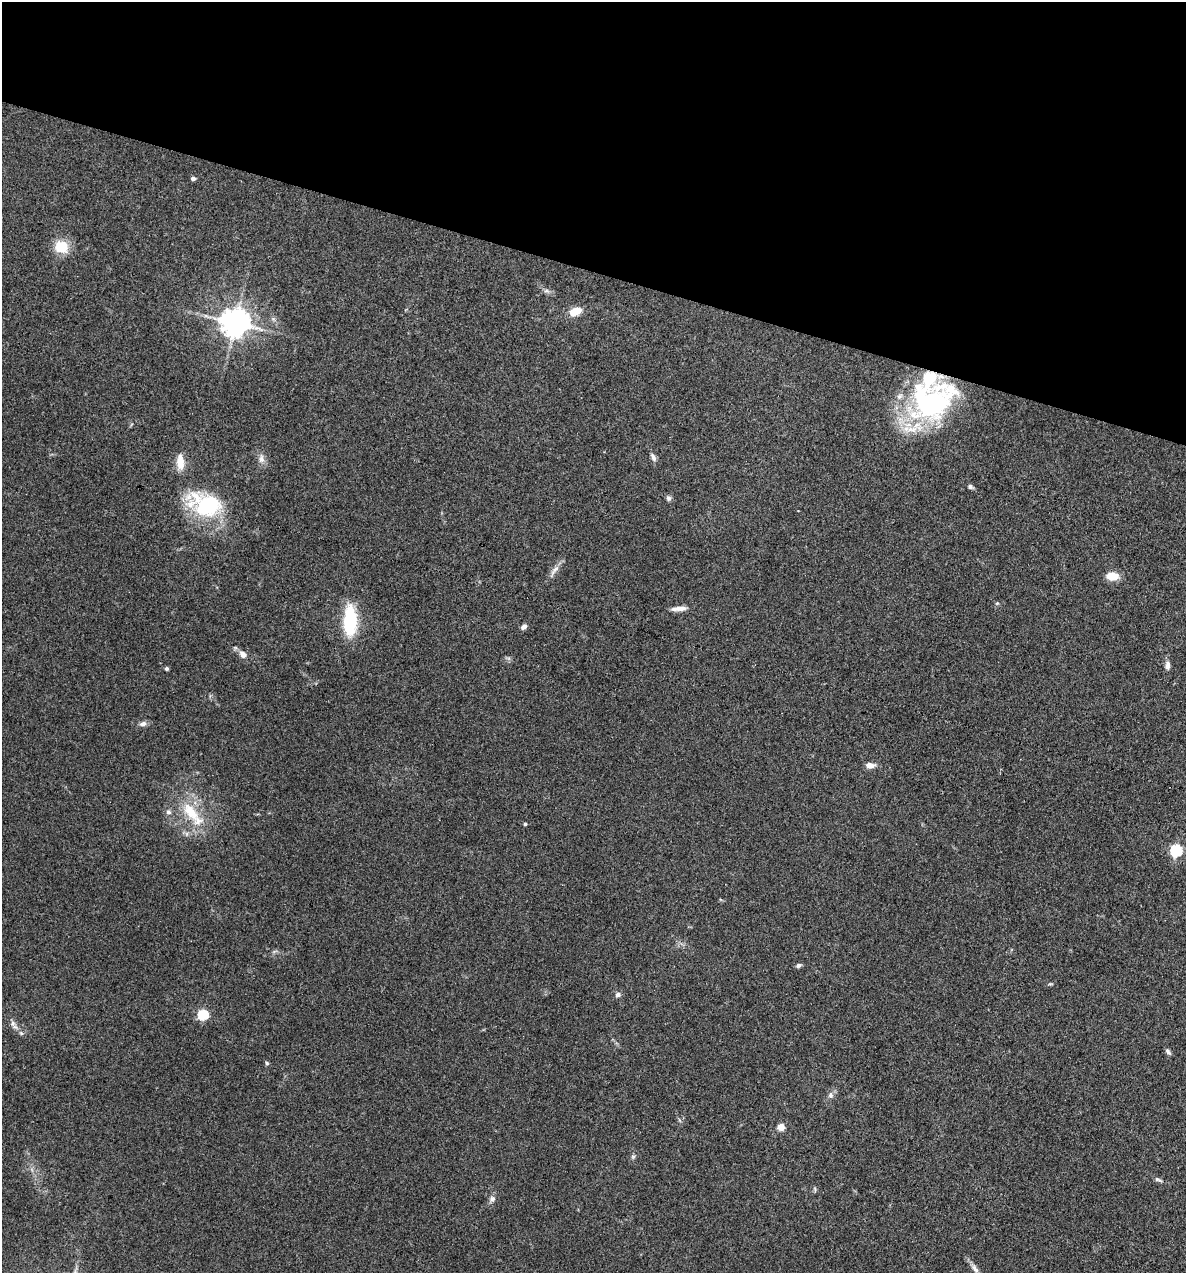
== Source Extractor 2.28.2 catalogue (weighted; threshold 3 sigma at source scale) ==
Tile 2 of 4 x 4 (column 2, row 1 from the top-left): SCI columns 1308-2491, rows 3815-5085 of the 5104 x 5085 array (HDU 1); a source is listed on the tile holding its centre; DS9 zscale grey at full resolution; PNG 1188 x 1275 px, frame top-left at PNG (2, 2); no overlay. Shown black and unused: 21% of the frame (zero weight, under 3 of 4 exposures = <1% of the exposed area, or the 3 px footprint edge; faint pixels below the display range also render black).
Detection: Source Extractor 2.28.2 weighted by HDU 2 'WHT'; one run over the whole footprint, this tile lists its part. Background 0.25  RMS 0.0093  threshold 0.042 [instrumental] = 3 sigma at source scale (4.5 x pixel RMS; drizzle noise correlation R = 1.50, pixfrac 1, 0.05/0.05 arcsec/px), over >= 5 px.
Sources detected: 44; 1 inside a brighter object's white glare — not listed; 2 inside a brighter listed object's ellipse — not listed separately; the other 41 listed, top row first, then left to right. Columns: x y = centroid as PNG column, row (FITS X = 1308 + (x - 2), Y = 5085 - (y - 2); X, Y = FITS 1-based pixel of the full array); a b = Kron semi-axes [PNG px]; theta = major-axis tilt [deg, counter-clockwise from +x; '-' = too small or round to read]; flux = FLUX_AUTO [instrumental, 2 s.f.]
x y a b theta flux
193 178 4 4 - 3.3
61 247 13 12 - 25
546 291 9 4 -8 2.3
575 312 12 7 25 17
273 319 6 5 - 2
235 322 9 8 - 1400
927 402 62 39 22 160
653 457 12 6 -62 3.6
261 459 14 7 89 5.1
180 462 20 9 -88 12
970 487 7 5 -23 2.4
668 498 7 6 - 2.4
206 505 41 28 -27 77
554 570 18 7 52 6
1112 576 13 8 -1 15
997 603 6 4 42 1.1
679 609 21 5 4 5.9
350 621 33 14 90 52
524 627 7 5 43 3.4
243 654 10 7 -47 5.9
1167 666 11 6 84 4.3
167 668 4 4 - 1.7
143 724 9 6 19 3.9
870 765 9 6 0 7.4
168 812 7 6 - 2.9
191 812 41 16 -49 37
525 824 4 3 - 1.3
1176 850 6 6 - 120
799 965 7 6 - 2.1
618 994 6 6 - 3.3
203 1015 5 5 - 78
13 1023 10 6 -74 3.6
21 1033 6 4 -44 1.5
1168 1052 9 5 -53 2.3
267 1063 5 4 - 1.5
831 1095 8 7 - 3.4
781 1127 7 7 - 7.7
633 1157 6 5 - 1.6
1158 1180 12 4 -23 2.4
492 1199 9 7 51 3.5
975 1269 17 6 -57 5.7
Isophote crosses this tile's border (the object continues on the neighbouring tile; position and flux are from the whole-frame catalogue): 1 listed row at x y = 975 1269